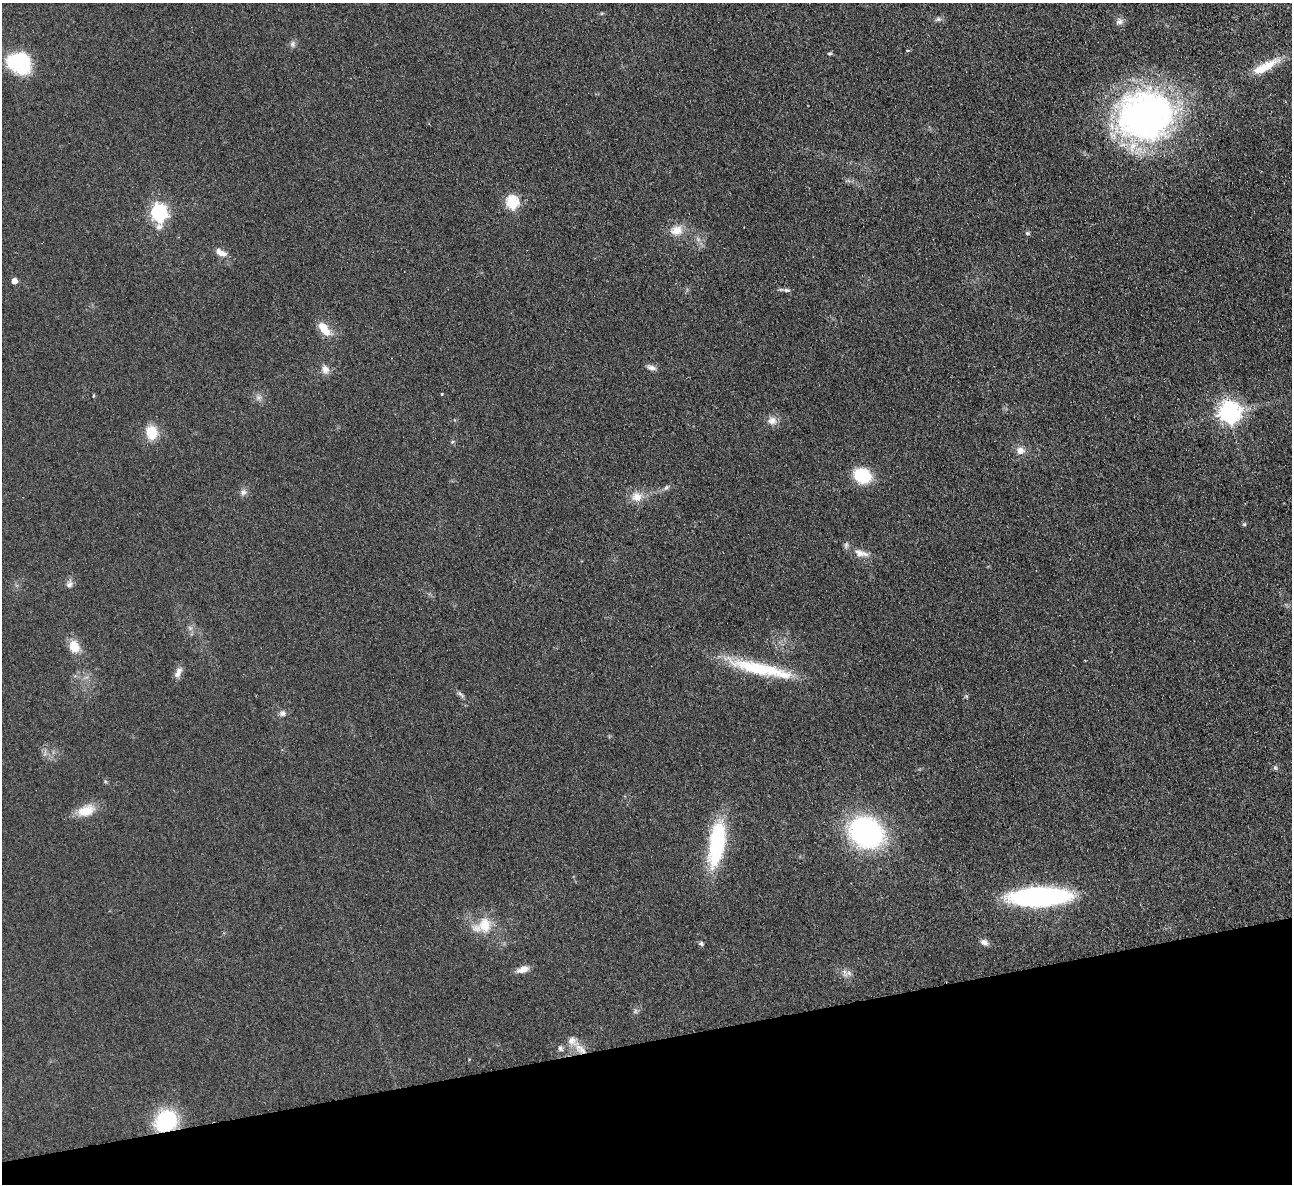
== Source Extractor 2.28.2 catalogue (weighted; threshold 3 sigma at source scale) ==
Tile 14 of 4 x 4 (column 2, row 4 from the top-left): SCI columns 1346-2635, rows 284-1465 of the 5272 x 5176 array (HDU 1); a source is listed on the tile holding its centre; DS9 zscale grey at full resolution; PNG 1294 x 1186 px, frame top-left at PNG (2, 3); no overlay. Shown black and unused: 12% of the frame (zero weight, under 2 of 3 exposures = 3% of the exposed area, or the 3 px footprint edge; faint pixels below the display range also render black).
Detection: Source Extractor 2.28.2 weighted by HDU 2 'WHT'; one run over the whole footprint, this tile lists its part. Background 0.0624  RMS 0.0095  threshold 0.0429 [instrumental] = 3 sigma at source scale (4.5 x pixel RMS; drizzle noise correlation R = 1.50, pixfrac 1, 0.05/0.05 arcsec/px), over >= 5 px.
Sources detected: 57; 1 too faint to see at this stretch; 1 inside a brighter object's white glare — not listed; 3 inside a brighter listed object's ellipse — not listed separately; the other 52 listed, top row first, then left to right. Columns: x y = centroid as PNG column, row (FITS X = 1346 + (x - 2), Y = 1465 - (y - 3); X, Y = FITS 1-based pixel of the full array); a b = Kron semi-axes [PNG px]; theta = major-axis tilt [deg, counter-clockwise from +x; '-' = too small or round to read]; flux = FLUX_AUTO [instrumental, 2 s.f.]
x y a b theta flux
938 19 9 5 21 2.5
1119 22 11 8 19 4
293 44 9 7 -81 3
908 51 4 4 - 1.5
830 54 7 3 0 1.3
18 64 23 12 -37 63
1265 67 36 9 28 22
1145 116 56 48 8 390
512 202 6 6 - 110
159 213 8 6 -85 290
676 230 17 13 13 12
1027 233 6 4 -18 1.4
222 254 13 8 -11 6.6
14 281 5 4 - 9.1
786 290 10 5 -5 2.6
324 329 17 8 -52 18
651 367 13 6 -18 4
325 370 11 9 -67 6.2
442 394 3 3 - 1.5
259 397 8 7 - 3.6
1229 412 8 8 - 620
772 420 12 11 - 6.7
152 432 15 12 -80 21
452 442 5 4 - 1.3
1020 451 10 8 1 7.2
862 476 13 11 -22 53
666 487 8 5 50 2.4
243 492 9 8 - 3.9
637 497 17 13 5 11
1244 524 5 5 - 1.3
861 553 22 9 -16 9.6
69 584 11 8 70 4.1
190 628 7 5 -45 2.2
74 646 14 11 -65 16
1085 661 3 2 - 0.64
761 669 74 14 -12 62
178 673 16 7 61 5.6
461 695 13 4 -45 2.6
282 713 8 8 - 3.3
1275 768 7 5 -67 1.7
86 811 24 14 19 17
866 832 31 26 -33 180
717 843 52 16 82 87
1038 897 53 16 2 200
484 925 23 19 86 22
984 942 11 7 -27 4.5
701 944 6 5 - 1.9
523 969 15 7 18 7
844 972 16 6 -76 4.6
572 1041 21 12 -49 11
560 1048 8 6 -88 2.5
166 1121 21 17 41 75
Overlapping masked pixels (flux is a lower limit): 1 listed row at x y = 166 1121